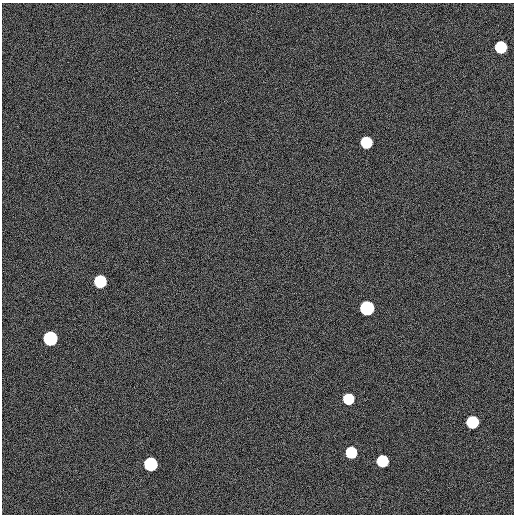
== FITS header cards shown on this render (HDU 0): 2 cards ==
NAXIS1  =                  512
NAXIS2  =                  512

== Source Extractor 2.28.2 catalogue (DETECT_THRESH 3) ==
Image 512 x 512 px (HDU 0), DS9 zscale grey, 1 PNG px = 1 image px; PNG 516 x 516 px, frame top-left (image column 1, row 512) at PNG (2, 3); no overlay
Background 275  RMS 10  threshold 30.4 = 3 sigma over >= 5 px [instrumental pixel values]
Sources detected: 10; all 10 listed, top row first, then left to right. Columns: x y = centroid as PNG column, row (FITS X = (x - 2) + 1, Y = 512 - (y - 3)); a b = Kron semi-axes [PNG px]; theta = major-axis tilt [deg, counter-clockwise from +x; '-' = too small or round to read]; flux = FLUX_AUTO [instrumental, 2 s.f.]
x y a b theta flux
501 47 8 8 - 56000
366 142 8 7 - 48000
100 281 8 8 - 77000
367 308 8 8 - 220000
50 338 8 8 - 210000
348 399 7 7 - 33000
472 422 8 8 - 68000
351 452 8 7 - 40000
382 461 8 8 - 50000
150 464 8 8 - 130000